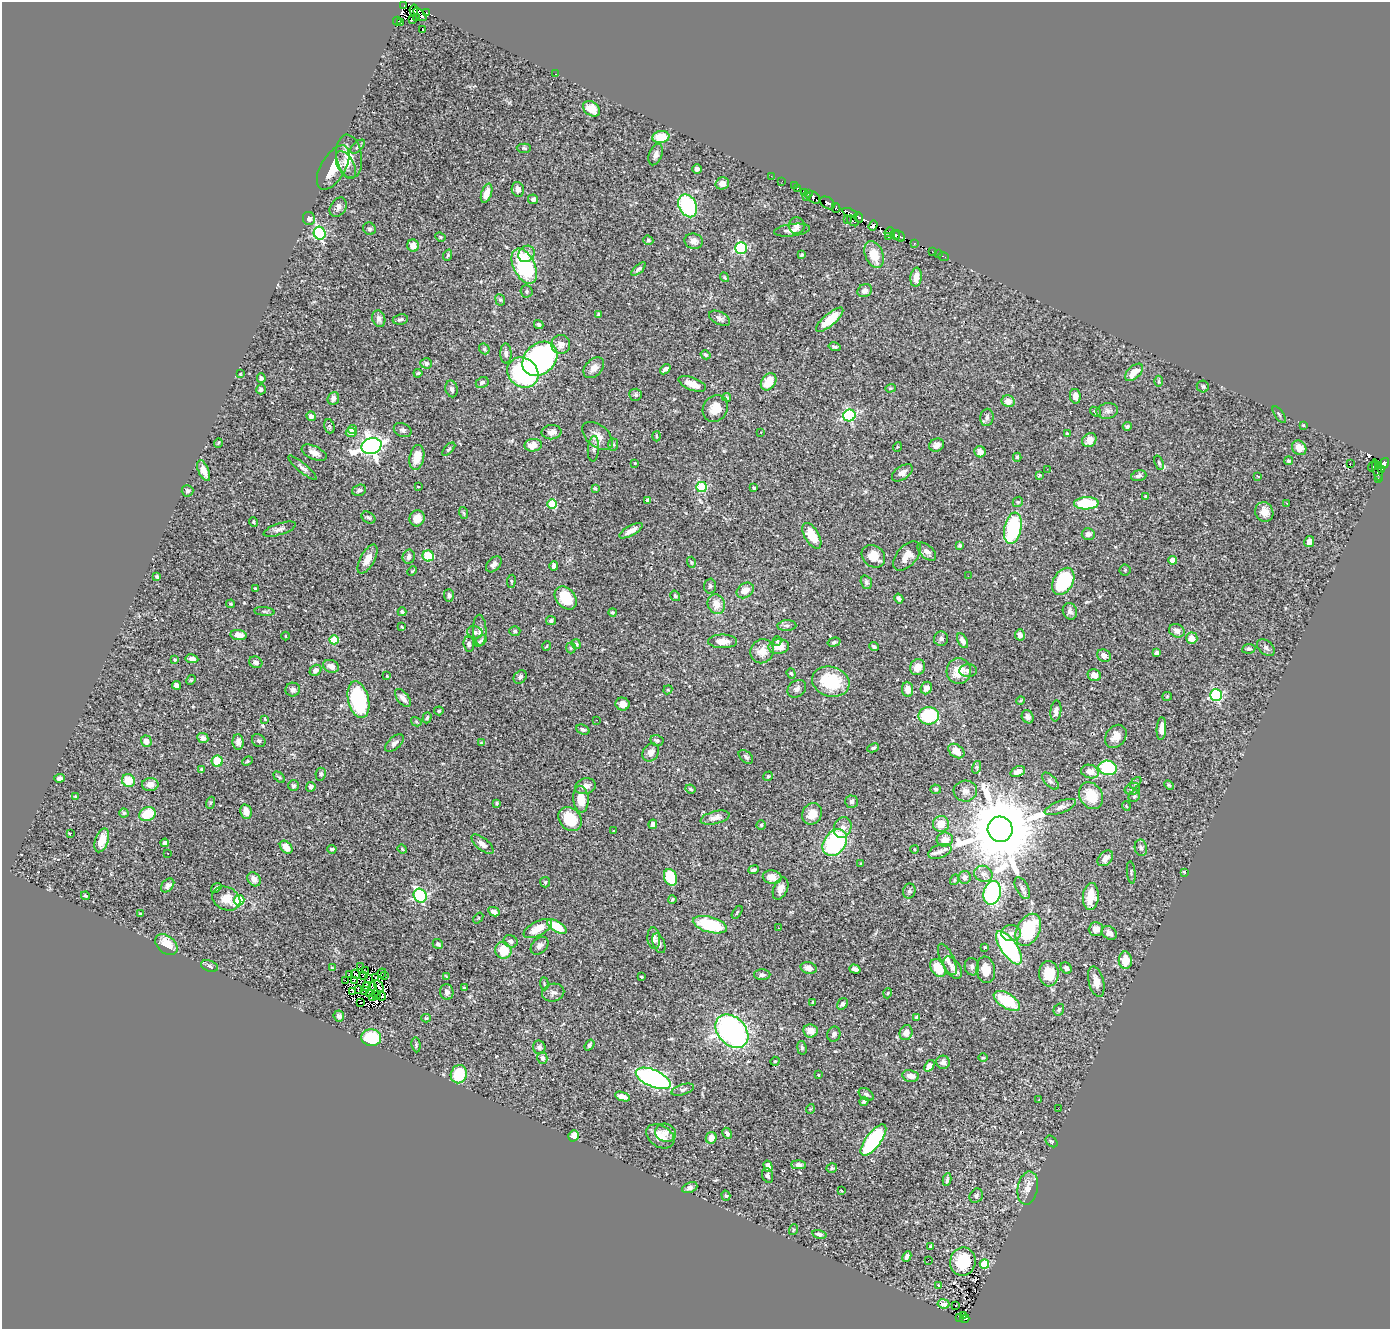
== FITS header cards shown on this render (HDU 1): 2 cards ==
NAXIS1  =                 1388
NAXIS2  =                 1327

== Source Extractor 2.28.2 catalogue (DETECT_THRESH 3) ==
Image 1388 x 1327 px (HDU 1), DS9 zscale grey, 1 PNG px = 1 image px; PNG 1392 x 1331 px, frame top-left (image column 1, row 1327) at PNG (2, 2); each listed source drawn as its Kron ellipse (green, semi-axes under 4 px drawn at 4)
Background 0.503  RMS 0.025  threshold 0.0757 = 3 sigma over >= 5 px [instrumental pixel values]
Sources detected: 502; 13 with non-positive FLUX_AUTO (blend fragments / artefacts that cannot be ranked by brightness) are neither listed nor drawn; the other 489 listed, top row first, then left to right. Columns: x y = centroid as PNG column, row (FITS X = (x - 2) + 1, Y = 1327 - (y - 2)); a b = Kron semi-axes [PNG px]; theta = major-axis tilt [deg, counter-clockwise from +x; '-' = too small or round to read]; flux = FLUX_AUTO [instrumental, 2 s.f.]
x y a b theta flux
403 5 3 2 - 45
414 10 5 3 - 19
426 12 3 2 - 27
420 14 8 4 -44 19
416 18 3 2 - 6.4
412 20 3 2 - 25
397 21 4 2 - 15
401 22 3 2 - 39
423 30 2 2 - 6.4
555 74 2 2 - 1.2
592 109 9 6 -34 18
661 137 8 6 8 39
358 147 9 4 42 3.6
524 148 7 4 -2 2.6
656 155 11 6 69 7.9
349 156 22 12 -81 28
346 165 15 8 -62 13
333 168 24 12 60 39
697 169 5 5 - 5.4
771 176 2 2 - 4
782 181 3 2 - 2.7
722 183 7 6 - 15
794 186 2 2 - 2.1
797 188 3 3 - 6.6
518 189 7 6 - 8.9
487 193 10 5 72 19
805 193 3 2 - 17
808 193 3 3 - 5.4
806 197 2 2 - 5.1
813 197 7 5 -35 41
533 199 5 5 - 4.5
828 203 8 5 -34 120
688 206 12 8 -63 150
338 207 10 7 56 7.1
836 208 4 3 - 50
850 213 8 4 -22 79
859 217 5 4 - 160
309 218 7 6 - 6.7
847 219 2 2 - 7.6
853 221 6 3 -40 46
873 225 5 3 - 150
797 226 8 8 - 7.5
369 229 6 6 - 3.6
792 230 18 6 7 12
889 232 5 2 - 37
320 233 6 6 - 210
895 235 5 4 - 120
899 236 6 4 -43 130
440 237 5 4 - 2.1
888 237 3 2 - 7.2
648 240 5 4 - 2.9
694 241 9 7 -15 8.9
914 243 3 3 - 93
413 246 6 6 - 15
741 248 5 5 - 180
932 251 2 2 - 7.1
526 254 9 7 43 12
939 254 2 2 - 2.9
448 255 6 4 72 2.2
801 255 4 3 - 2.6
874 255 14 9 -69 32
943 256 5 3 - 15
524 266 19 10 -64 170
638 269 9 4 42 5.1
725 277 5 3 - 1.9
916 277 9 5 83 18
527 291 6 6 - 3.3
865 291 7 6 - 7.8
500 300 6 4 -66 2.6
599 315 4 4 - 3.6
720 318 11 6 -28 6.8
379 319 8 6 -72 6.5
400 319 8 5 10 4.2
830 320 17 6 41 40
539 324 5 4 - 3.5
561 344 9 9 - 14
834 347 6 4 -15 2.9
484 349 6 4 -46 3
506 354 10 5 -88 5.5
706 355 5 4 - 2.6
540 359 19 15 42 440
426 363 6 5 - 4.7
594 368 12 8 45 12
665 369 6 3 40 4.9
1134 372 11 6 42 23
418 373 4 3 - 2.3
523 373 16 14 -38 220
240 374 3 3 - 1.3
261 378 5 4 - 3.7
1159 381 5 3 - 1.8
482 382 7 5 27 4.3
769 382 9 7 55 32
692 384 14 6 -21 18
1203 386 6 5 - 3.9
890 388 5 4 - 2.2
261 389 5 4 - 3.3
452 389 8 6 -76 5.2
635 395 6 6 - 4.3
1075 396 7 5 -82 8.8
727 397 4 3 - 2
333 398 6 5 - 6.7
1008 401 7 6 - 14
715 409 14 12 53 24
1107 411 11 7 8 7.1
1095 412 6 3 -37 2.4
849 415 6 6 - 230
1279 415 10 2 -55 2
311 416 5 4 - 8.9
987 417 9 6 81 5.4
1303 425 3 2 - 1.4
329 426 7 5 -74 2.9
1127 426 4 4 - 3.5
352 429 4 4 - 13
403 430 9 6 -25 4.6
552 432 10 7 5 10
761 432 3 2 - 2.5
351 433 5 5 - 17
1067 434 4 3 - 1.6
597 436 18 10 -39 16
656 436 5 3 - 1.7
1089 440 8 6 43 12
218 443 5 3 - 1.5
533 445 9 6 5 16
613 445 6 5 - 2.8
936 445 7 6 - 7
371 446 10 8 17 1000
897 447 5 3 - 1.5
1299 448 8 6 -47 14
449 449 8 4 45 3.3
593 449 13 5 85 5.6
980 452 5 5 - 9.9
314 453 13 6 -24 12
1017 457 4 3 - 2.6
417 458 13 7 78 27
1289 461 4 4 - 3.4
635 463 3 2 - 1.1
1159 463 7 4 -71 2.6
1384 463 5 4 - 250
1350 464 3 2 - 2.5
1373 466 5 3 - 18
1378 466 3 3 - 36
302 468 18 4 -40 6.2
1047 469 2 2 - 1.1
1381 469 4 3 - 26
1377 470 11 4 -76 96
204 471 11 5 -68 15
902 473 12 6 35 7.9
1039 475 4 3 - 1.8
1139 476 8 5 17 4.9
1258 476 3 2 - 1.1
1378 479 3 2 - 9.2
418 487 3 3 - 2.1
702 487 5 5 - 120
754 488 3 3 - 2
595 489 4 3 - 1.7
359 490 7 5 18 4.5
187 491 6 5 - 4.5
1146 496 4 3 - 1.9
648 500 4 3 - 4.8
1018 502 5 4 - 2.3
1086 503 12 6 2 72
1287 503 3 2 - 1.1
552 504 5 5 - 83
1264 512 10 9 - 15
464 513 6 3 -70 2.1
368 517 7 5 -31 3.6
417 518 8 7 - 17
254 522 5 4 - 2.3
1013 528 16 8 79 150
280 529 17 5 18 7.3
631 531 13 5 29 13
1088 534 6 6 - 8.1
812 536 14 7 -59 37
1309 542 5 4 - 6
959 546 4 4 - 2.3
927 552 11 6 -44 8.8
428 556 5 5 - 52
873 556 12 10 -39 25
907 556 17 10 48 16
409 557 7 6 - 6.9
367 559 16 7 60 18
1173 560 4 4 - 18
691 562 5 3 - 1.9
494 564 9 6 46 6.2
554 566 5 4 - 5.1
1125 570 5 5 - 2.4
412 571 5 3 - 1.6
968 576 2 2 - 0.79
157 577 4 3 - 2.3
511 581 6 3 83 1.9
1063 581 14 10 60 120
866 582 7 5 -73 3.9
710 586 7 6 - 3.8
255 589 3 3 - 2
745 590 9 7 36 15
449 595 6 5 - 4.7
675 596 5 4 - 3.6
566 598 13 9 -50 47
899 599 5 3 - 4.3
231 604 4 4 - 2.1
716 604 10 8 -67 21
264 611 10 4 -5 3.1
1070 611 8 7 - 6.6
402 612 4 3 - 3.6
613 612 4 3 - 2.2
551 621 5 4 - 3.6
787 626 9 5 3 4.7
402 627 3 2 - 1.8
480 630 15 6 -88 8.6
515 631 5 4 - 3
1177 631 8 6 -26 10
475 632 8 6 -17 5.3
238 635 8 5 -9 14
1020 635 6 5 - 6.6
286 636 4 3 - 1.2
1192 638 5 5 - 17
941 639 7 7 - 5.5
334 640 5 4 - 59
480 641 7 4 38 3.3
723 641 14 7 -1 17
777 641 5 3 - 2.8
962 641 8 4 -63 8.8
834 642 6 4 16 2.7
469 644 7 5 -85 4.5
576 644 5 4 - 2.8
547 646 5 3 - 1.3
779 646 10 7 6 22
874 647 5 3 - 4.4
571 648 5 5 - 2.2
1266 648 10 6 -43 5.5
1249 649 6 5 - 4
762 651 12 11 - 22
1157 653 4 4 - 5.2
1104 656 7 6 - 9.2
192 659 6 4 -9 7.7
175 660 4 4 - 1.8
256 662 7 5 -27 7.1
331 666 8 6 -21 11
918 667 8 7 - 16
316 670 6 5 - 6.7
959 671 13 12 - 31
968 671 9 6 4 6.4
791 673 5 4 - 2.3
1094 675 7 6 - 12
387 676 3 3 - 1.6
520 677 7 6 - 5.8
191 680 5 4 - 1.6
831 682 19 15 -16 82
176 685 4 4 - 18
926 688 6 5 - 10
797 689 10 8 40 6.5
908 689 8 5 -84 14
293 690 7 7 - 6.6
668 690 5 4 - 1.9
1216 695 6 6 - 200
1167 696 5 4 - 1.7
403 698 10 5 -52 9
358 700 19 10 -76 170
1020 700 4 3 - 1.8
623 704 7 6 - 12
439 711 5 4 - 2.6
1056 711 10 5 83 7.2
929 716 10 9 - 100
1028 717 7 5 -60 5.9
427 718 6 4 72 2.5
265 719 3 2 - 1.3
597 720 2 2 - 9.8
416 722 5 4 - 1.9
1161 729 11 5 86 14
583 730 7 4 -24 4.1
1116 736 12 9 55 16
203 738 6 5 - 6.2
657 740 6 5 - 3.6
146 741 5 5 - 11
259 741 7 6 - 3.3
238 742 8 5 -88 7.7
394 743 11 6 41 6.8
481 743 4 3 - 1.8
873 748 6 4 25 3.2
956 751 9 6 -35 17
651 752 9 7 57 10
746 757 8 5 -40 4
217 761 5 5 - 46
247 761 5 4 - 2.2
977 767 6 4 73 2.9
1108 768 9 7 -9 120
202 769 4 3 - 2.5
1018 771 7 5 24 10
1090 772 9 6 -17 16
321 774 6 5 - 3.2
768 776 5 4 - 2.3
279 777 7 4 -44 2.4
59 778 5 4 - 5.7
128 781 6 6 - 37
1050 781 10 5 -46 4.6
1136 783 7 4 46 2.8
150 784 8 6 3 14
1169 785 5 4 - 2
293 786 5 5 - 3.9
585 786 10 8 16 11
311 787 5 4 - 4.9
691 789 5 3 - 1.9
936 789 5 4 - 3.1
1132 789 8 5 18 4.3
965 791 11 10 - 10
75 796 4 3 - 1.4
1091 796 14 11 -59 38
1134 796 6 5 - 3.1
581 799 13 7 -85 25
851 802 6 6 - 4.5
210 803 6 4 71 2.1
496 803 4 4 - 2.3
1126 806 5 3 - 1.3
1060 807 16 6 20 7.5
246 812 7 5 -77 16
124 813 4 4 - 2.4
147 814 8 7 - 47
812 814 11 9 59 23
715 818 15 6 14 11
570 819 13 10 -48 53
653 824 5 4 - 5.2
941 824 8 8 - 23
761 825 5 4 - 2.2
843 828 11 8 68 13
1000 829 12 12 - 24000
614 831 3 2 - 1.1
71 833 3 2 - 20
102 840 12 6 72 24
945 840 8 7 - 14
165 843 4 4 - 4.4
835 843 14 10 53 200
483 844 13 6 -38 8.5
286 847 7 5 -48 19
1141 848 8 6 -79 4.8
332 849 4 3 - 2.9
402 849 5 4 - 1.7
914 849 4 3 - 1.4
940 851 12 6 21 9
168 853 3 2 - 1.6
1105 858 9 6 43 10
861 864 3 2 - 1.8
753 870 5 3 - 3.5
1131 872 11 2 -83 2.1
1184 872 3 2 - 1.6
983 874 9 8 - 9.1
671 877 8 6 -72 66
772 877 9 6 -11 17
965 877 6 6 - 9.4
254 879 7 6 - 10
954 880 5 3 - 1.5
545 882 5 5 - 2.1
168 885 8 5 49 6.4
216 888 6 3 38 3.5
1022 888 12 6 -61 6
780 889 12 7 68 12
909 891 7 6 - 4.3
992 893 12 8 76 270
85 896 4 3 - 2.3
420 896 7 6 - 250
1091 896 13 8 86 29
226 899 15 11 -27 24
672 899 4 3 - 2.4
239 900 5 5 - 91
494 912 6 4 -27 6.5
737 912 7 3 57 1.9
141 914 3 2 - 2
478 918 6 3 52 1.6
710 925 18 8 -15 91
557 927 11 5 -31 53
779 928 2 2 - 1.6
538 929 15 7 28 28
1096 929 7 7 - 13
1028 930 17 11 62 110
1011 933 10 8 0 8.8
1109 933 8 6 -33 9.9
654 938 11 6 -85 8.2
511 941 7 6 - 5.8
659 943 10 6 -69 6
438 944 5 4 - 4.2
166 945 12 8 -41 30
540 946 10 7 45 6.9
985 947 4 3 - 1.5
1009 948 19 8 -55 220
503 950 8 8 - 35
947 959 17 6 -65 11
1125 960 9 6 -88 28
210 966 9 5 -20 4.6
360 967 3 2 - 1.9
972 967 9 7 -80 5.5
332 968 4 3 - 2.5
809 968 8 5 -17 12
938 968 10 7 -56 38
953 968 12 7 -56 12
1066 968 6 5 - 5.6
855 969 6 4 -18 5.6
986 970 13 9 -81 22
365 971 4 2 - 0.97
382 973 5 2 - 4.1
350 974 2 2 - 1.8
356 974 5 3 - 1.1
1049 974 13 9 -88 50
762 975 8 5 0 5.7
363 976 3 2 - 0.68
384 976 3 2 - 2.9
376 977 3 2 - 1.2
446 977 4 2 - 1.7
641 977 3 2 - 1.8
369 979 3 2 - 3.7
345 980 3 2 - 2.4
354 980 4 2 - 1.5
1096 982 16 7 -76 16
544 984 6 2 -85 1.6
366 986 3 2 - 4.3
379 986 6 2 -62 0.29
372 987 3 2 - 0.89
464 988 3 3 - 2.1
358 989 3 2 - 0.82
365 990 4 2 - 1.9
353 991 4 3 - 0.73
447 992 8 6 -80 6.6
369 993 3 3 - 1.1
553 993 11 9 13 7
888 993 5 3 - 1.4
376 996 3 2 - 2.4
381 996 4 2 - 3.2
373 998 3 2 - 1.2
1007 1001 15 7 -32 77
361 1002 3 2 - 1.6
813 1002 4 3 - 1.7
842 1004 6 5 - 4.9
1059 1010 6 5 - 2.9
339 1016 5 5 - 5
917 1017 4 4 - 4
426 1018 4 4 - 1.7
732 1031 19 13 -47 460
811 1031 7 6 - 16
906 1033 8 6 71 10
834 1034 7 6 - 4.7
371 1038 10 8 -3 78
416 1045 7 4 -84 2.7
589 1045 6 4 53 3.2
539 1047 7 6 - 5.3
802 1048 7 4 -82 3.9
983 1057 5 3 - 1.9
542 1058 6 5 - 3.9
775 1061 5 3 - 1.6
943 1062 6 6 - 9
929 1066 6 4 53 12
459 1074 9 8 - 58
818 1075 3 3 - 1.7
910 1076 8 5 -11 14
653 1078 19 8 -23 450
683 1090 12 5 18 5.4
866 1094 8 5 -31 4.2
622 1097 8 4 -20 13
1039 1100 2 2 - 0.89
864 1101 5 4 - 4.1
1058 1108 2 2 - 0.96
810 1109 5 3 - 1.3
666 1133 10 9 - 11
727 1133 6 4 -63 4.2
574 1136 6 5 - 14
660 1136 15 10 -32 23
711 1138 6 5 - 13
873 1140 19 7 53 190
1052 1141 7 4 -42 2.7
799 1165 7 4 -1 6
768 1166 6 4 -76 11
832 1168 5 5 - 3.1
768 1176 7 5 -73 4
947 1180 6 3 80 3.4
690 1188 8 5 22 5.1
1028 1188 17 10 79 18
841 1191 3 2 - 1.8
726 1196 5 4 - 2.4
976 1196 7 6 - 4.7
793 1230 5 3 - 1.6
819 1234 7 4 -13 3.8
930 1246 3 2 - 1.5
907 1256 5 3 - 4.6
928 1260 2 2 - 9.6
963 1262 14 12 81 58
984 1264 5 4 - 53
938 1285 4 2 - 1
944 1304 6 4 -8 6.7
956 1306 2 2 - 1.7
964 1316 3 2 - 8.7
960 1317 3 2 - 1.7
965 1319 5 3 - 23
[13 non-positive-flux detections neither listed nor drawn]